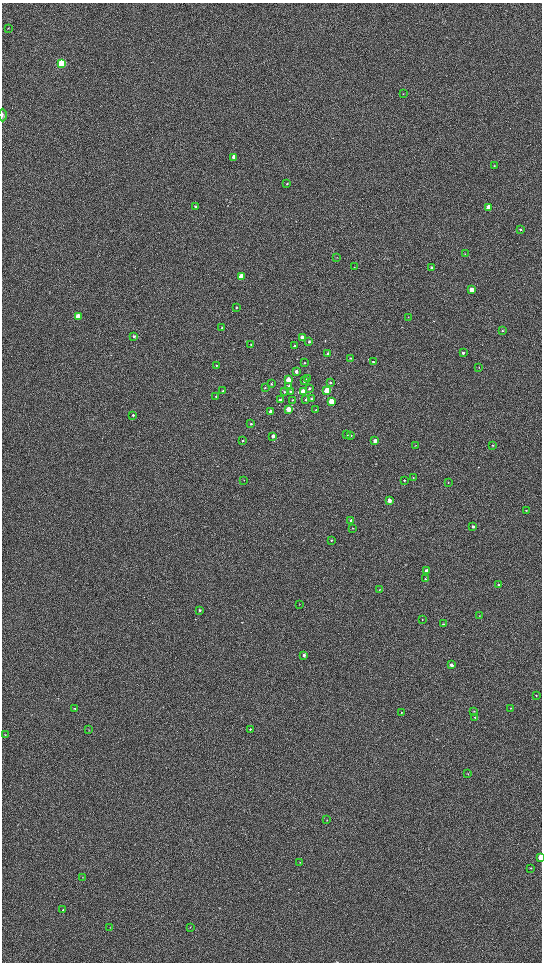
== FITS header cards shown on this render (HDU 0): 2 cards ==
NAXIS1  =                 1080 / length of data axis 1
NAXIS2  =                 1920 / length of data axis 2

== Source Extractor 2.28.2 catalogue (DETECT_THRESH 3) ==
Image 1080 x 1920 px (HDU 0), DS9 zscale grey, zoomed out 1/2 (1 PNG px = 2 x 2 image px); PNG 544 x 964 px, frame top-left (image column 1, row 1919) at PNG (2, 3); each listed source drawn as its Kron ellipse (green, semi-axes under 4 px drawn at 4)
Background 606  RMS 58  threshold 173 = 3 sigma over >= 5 px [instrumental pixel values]
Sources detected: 104; all 104 listed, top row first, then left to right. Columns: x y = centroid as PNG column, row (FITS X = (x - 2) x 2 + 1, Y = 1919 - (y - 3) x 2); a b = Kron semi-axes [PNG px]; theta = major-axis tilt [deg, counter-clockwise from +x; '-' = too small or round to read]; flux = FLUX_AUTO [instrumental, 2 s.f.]
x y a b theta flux
8 28 3 2 - 4.4e+03
61 64 4 4 - 1.0e+06
403 94 3 2 - 4.0e+03
2 115 6 2 -90 1.3e+04
234 157 3 3 - 9.4e+04
494 166 3 2 - 6.0e+03
287 183 3 3 - 8.6e+03
195 207 3 3 - 1.5e+04
489 207 3 3 - 2.2e+05
521 230 2 2 - 1.2e+04
465 254 3 2 - 5.2e+03
337 257 3 2 - 4.0e+03
354 267 2 2 - 3.6e+03
431 268 3 3 - 2.4e+04
241 276 3 3 - 2.5e+05
472 290 3 3 - 1.2e+05
236 308 3 2 - 8.3e+03
78 316 4 3 - 2.4e+05
408 317 3 2 - 3.8e+03
222 328 3 3 - 6.4e+03
502 330 3 2 - 6.6e+03
134 336 3 3 - 1.2e+04
302 337 3 3 - 7.8e+04
309 342 3 2 - 1.2e+04
251 344 3 3 - 6.9e+03
295 346 3 2 - 1.7e+04
463 353 3 2 - 2.8e+04
328 354 3 3 - 3.5e+04
350 358 3 2 - 6.8e+03
373 361 3 3 - 1.0e+04
304 363 3 3 - 6.7e+03
217 365 3 3 - 9.5e+03
479 367 2 2 - 3.7e+03
296 371 4 3 - 3.5e+04
307 378 3 3 - 1.5e+04
289 380 3 3 - 2.1e+05
304 381 3 3 - 1.5e+04
330 382 3 3 - 1.1e+04
271 384 3 2 - 1.2e+04
289 386 3 3 - 6.0e+04
265 387 3 3 - 1.0e+04
310 388 3 3 - 1.3e+04
327 390 3 3 - 5.1e+05
223 391 3 3 - 1.1e+04
291 391 4 3 - 2.6e+04
284 392 3 3 - 6.9e+03
303 392 4 3 - 3.1e+05
216 396 3 3 - 8.9e+03
311 398 3 3 - 1.2e+04
306 399 3 3 - 1.6e+04
280 400 3 3 - 4.0e+04
292 400 3 3 - 6.4e+03
331 401 4 3 - 2.0e+05
288 409 3 3 - 1.6e+05
316 409 3 2 - 5.1e+03
271 412 3 3 - 8.6e+04
133 415 3 2 - 1.7e+04
251 424 3 3 - 1.2e+04
347 435 3 3 - 1.0e+04
273 436 3 3 - 5.5e+04
351 436 4 3 - 1.0e+04
242 440 3 2 - 1.0e+04
375 441 3 3 - 7.2e+04
415 445 3 2 - 4.9e+03
492 445 3 3 - 6.4e+03
413 478 2 2 - 7.6e+03
244 480 3 2 - 3.1e+03
404 480 2 2 - 6.6e+03
448 482 2 2 - 4.4e+03
389 500 3 3 - 1.1e+05
526 510 3 2 - 6.6e+03
351 520 3 3 - 1.8e+04
473 527 3 3 - 2.9e+04
352 528 3 2 - 5.6e+03
331 540 2 2 - 6.5e+03
426 570 3 2 - 3.4e+04
425 579 3 3 - 7.4e+03
499 585 3 2 - 8.1e+03
379 590 3 2 - 4.7e+03
299 604 3 2 - 3.8e+03
200 610 3 3 - 1.4e+04
480 616 2 2 - 3.5e+03
422 619 2 2 - 5.3e+03
443 624 3 2 - 7.8e+03
304 655 3 3 - 2.9e+04
451 665 3 2 - 5.2e+04
536 695 3 2 - 5.7e+03
74 708 3 2 - 9.5e+03
511 708 3 2 - 5.4e+03
474 711 3 1 - 4.0e+03
401 712 3 2 - 4.8e+03
475 718 3 3 - 8.6e+03
250 729 3 2 - 7.9e+03
89 730 3 2 - 4.6e+03
5 734 3 2 - 5.1e+03
468 774 3 2 - 5.7e+03
327 820 3 2 - 4.1e+03
541 858 4 2 - 2.8e+05
300 862 3 2 - 3.9e+03
531 868 4 1 - 4.8e+03
83 877 3 2 - 4.0e+03
63 910 2 2 - 5.7e+03
190 927 3 2 - 4.9e+03
110 928 3 2 - 4.6e+03
At the frame edge (FLAGS 8, measured only in part): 2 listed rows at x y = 2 115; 541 858